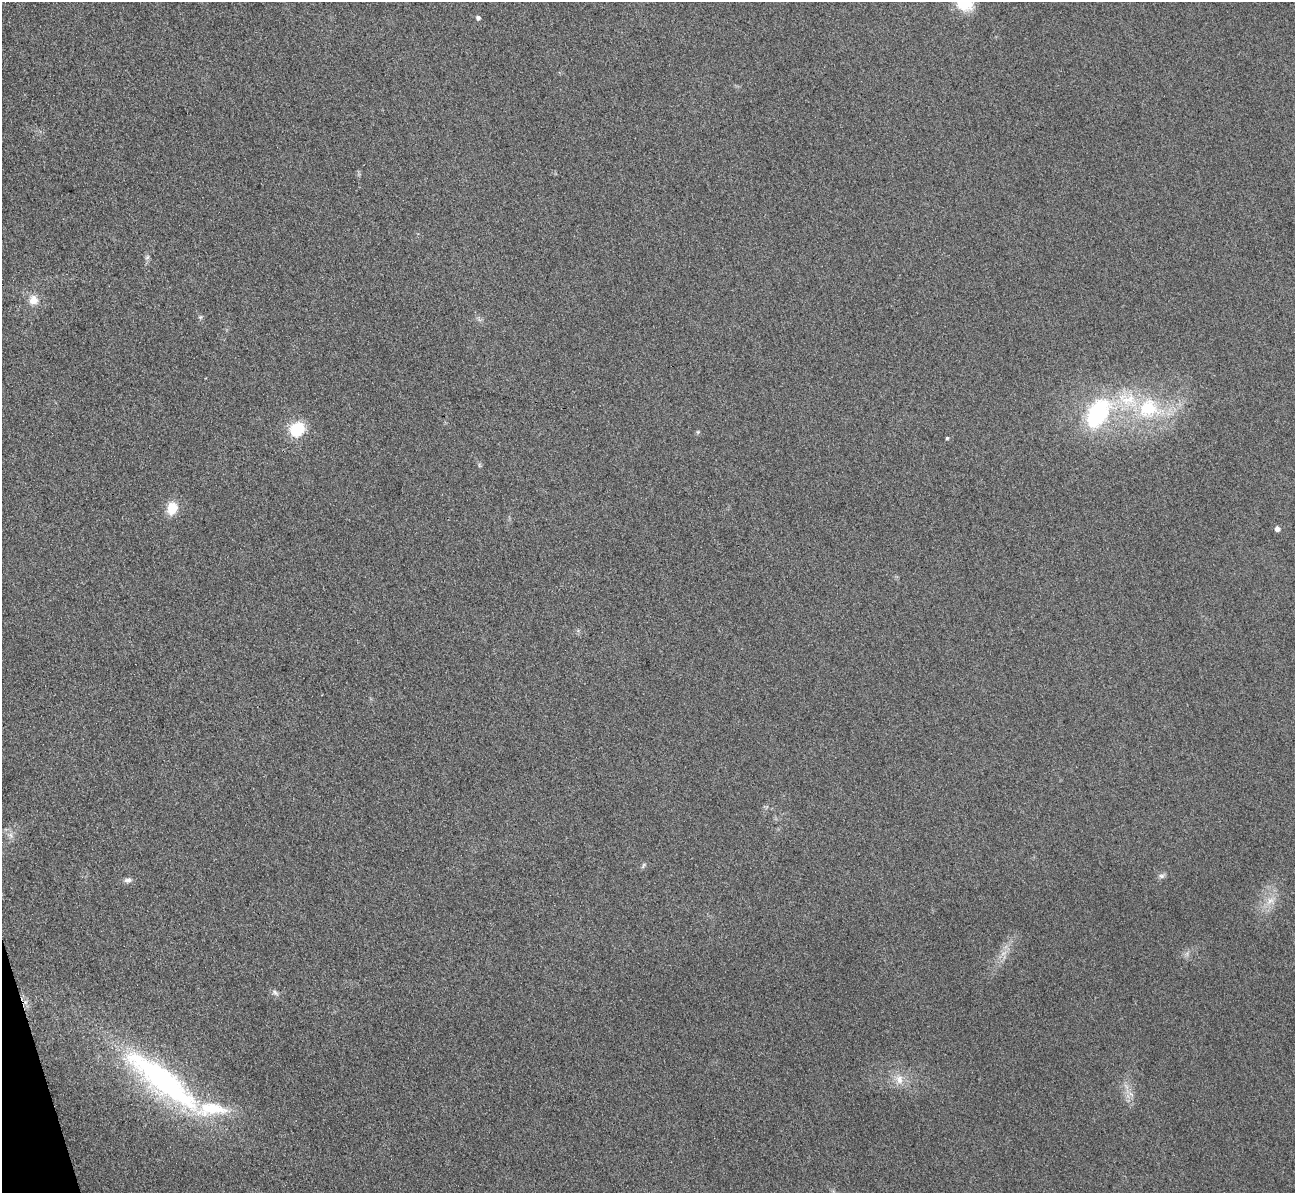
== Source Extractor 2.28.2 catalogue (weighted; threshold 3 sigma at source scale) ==
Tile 7 of 4 x 4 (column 3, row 2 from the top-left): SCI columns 2613-3905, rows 2542-3732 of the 5225 x 5207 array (HDU 1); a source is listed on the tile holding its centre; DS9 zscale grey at full resolution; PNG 1297 x 1195 px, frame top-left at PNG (2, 2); no overlay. Shown black and unused: <1% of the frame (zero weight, under 3 of 4 exposures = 3% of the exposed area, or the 3 px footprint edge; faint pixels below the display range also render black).
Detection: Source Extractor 2.28.2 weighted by HDU 2 'WHT'; one run over the whole footprint, this tile lists its part. Background 0.315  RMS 0.024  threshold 0.108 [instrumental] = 3 sigma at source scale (4.5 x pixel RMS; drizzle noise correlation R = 1.50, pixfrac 1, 0.05/0.05 arcsec/px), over >= 5 px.
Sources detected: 22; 2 inside a brighter listed object's ellipse — not listed separately; the other 20 listed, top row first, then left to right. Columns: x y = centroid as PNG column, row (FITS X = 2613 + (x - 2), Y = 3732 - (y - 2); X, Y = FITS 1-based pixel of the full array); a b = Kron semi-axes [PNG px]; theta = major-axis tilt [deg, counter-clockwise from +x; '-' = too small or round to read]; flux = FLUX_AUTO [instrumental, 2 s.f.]
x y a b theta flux
964 3 21 18 -37 70
478 17 5 4 - 6.9
147 257 7 4 45 4.3
33 300 12 11 - 24
200 317 6 5 - 3.8
1148 408 26 23 -5 150
1098 413 31 19 56 260
297 429 14 12 36 89
698 432 5 5 - 3.1
947 438 3 3 - 3.5
172 508 14 11 76 42
1277 529 5 4 - 13
11 835 7 5 -88 7.2
643 865 10 3 67 4
1161 876 8 6 13 7
128 880 10 7 9 9.3
1270 901 11 8 34 19
275 993 10 5 -38 7.3
899 1079 14 10 -75 25
163 1080 104 26 -38 650
Overlapping masked pixels (flux is a lower limit): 1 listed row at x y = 163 1080
Isophote crosses this tile's border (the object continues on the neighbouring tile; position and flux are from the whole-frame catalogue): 1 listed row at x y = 964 3